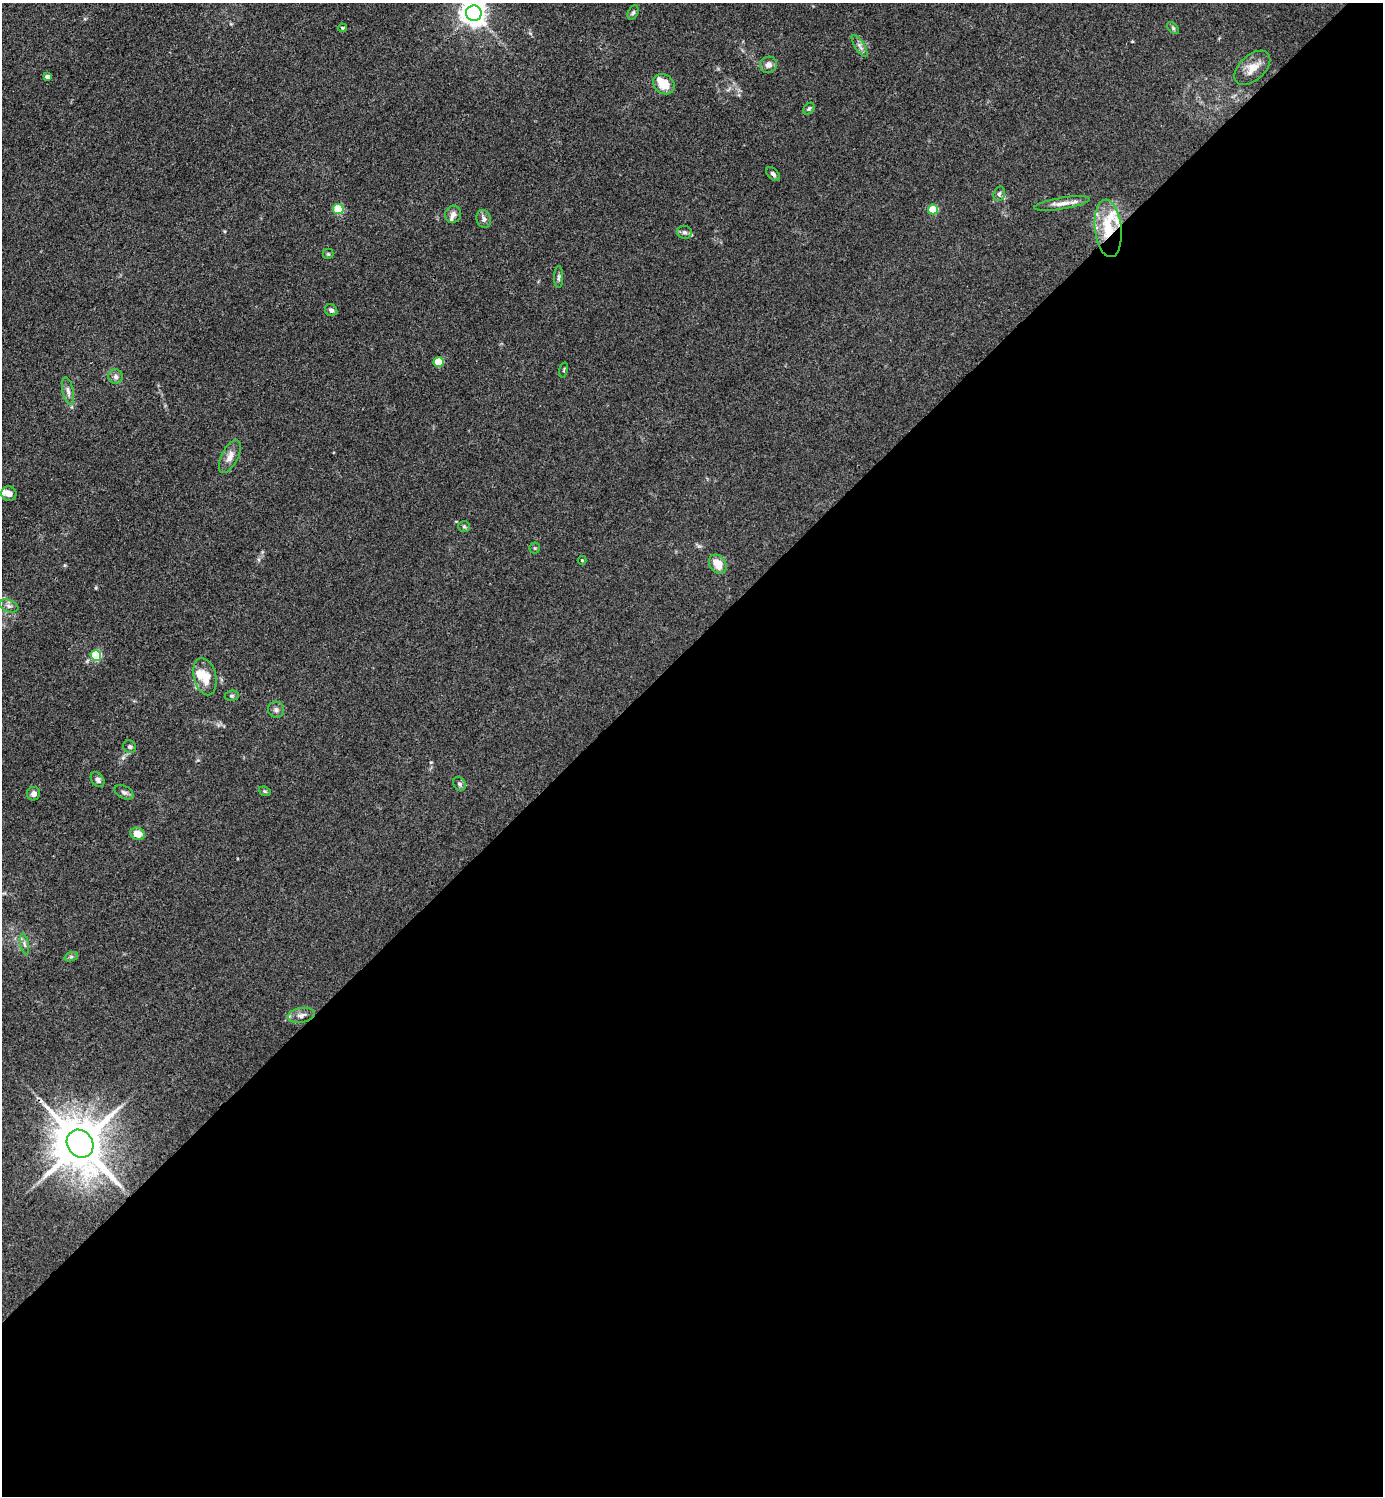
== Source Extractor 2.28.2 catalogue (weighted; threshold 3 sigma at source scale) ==
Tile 15 of 4 x 4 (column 3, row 4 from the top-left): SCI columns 3062-4442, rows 3-1496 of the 5980 x 5982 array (HDU 1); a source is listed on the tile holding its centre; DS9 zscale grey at full resolution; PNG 1385 x 1498 px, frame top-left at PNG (2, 3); each listed source drawn as its Kron ellipse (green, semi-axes under 4 px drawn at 4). Shown black and unused: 57% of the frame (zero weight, under 3 of 4 exposures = <1% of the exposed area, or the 3 px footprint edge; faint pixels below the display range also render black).
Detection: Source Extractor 2.28.2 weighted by HDU 2 'WHT'; one run over the whole footprint, this tile lists its part. Background 0.0863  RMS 0.0063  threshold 0.0286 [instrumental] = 3 sigma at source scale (4.5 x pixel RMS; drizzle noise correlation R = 1.50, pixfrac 1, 0.05/0.05 arcsec/px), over >= 5 px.
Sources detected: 56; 1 cosmic-ray / hot-pixel residue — neither listed nor drawn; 7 inside a brighter listed object's ellipse — not listed separately; the other 48 listed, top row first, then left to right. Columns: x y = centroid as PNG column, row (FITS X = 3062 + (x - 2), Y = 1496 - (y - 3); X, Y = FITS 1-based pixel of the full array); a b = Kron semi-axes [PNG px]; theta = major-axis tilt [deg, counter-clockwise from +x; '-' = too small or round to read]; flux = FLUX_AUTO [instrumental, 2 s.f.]
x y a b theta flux
474 13 8 7 - 650
633 13 7 5 63 1.2
342 28 4 3 - 0.85
1173 28 7 4 -46 1.1
860 46 12 5 -57 2.4
768 65 8 8 - 3
1252 68 21 12 42 8.6
47 77 4 4 - 3.1
664 84 12 9 -37 11
809 109 6 4 48 1
773 174 8 5 -45 1.9
999 194 7 5 72 1.6
1062 203 28 6 9 5.6
338 209 5 5 - 31
933 209 5 5 - 21
453 214 9 8 - 2.9
484 219 9 7 -72 2.6
1108 228 29 13 -84 22
685 232 7 6 - 1.7
328 254 5 5 - 0.84
559 277 11 4 89 1.5
331 310 6 5 - 1.7
439 362 5 5 - 25
564 370 8 3 77 0.68
116 377 7 7 - 2
68 391 14 5 -78 2.9
230 456 18 8 63 5.3
9 493 7 7 - 3.7
464 526 6 5 - 1.1
535 548 5 5 - 0.87
582 560 4 4 - 0.6
718 564 10 8 -54 8.7
9 606 10 6 -20 2.3
96 655 5 5 - 39
205 677 19 11 -76 11
232 696 7 5 7 1.2
276 710 8 8 - 2.2
130 747 7 6 - 1.4
98 780 8 6 -53 2.1
460 784 7 6 - 1.4
265 791 6 4 -21 0.86
124 792 10 6 -28 2
33 794 7 6 - 2.4
137 834 7 6 - 7.2
24 944 10 4 -79 1.7
71 957 7 4 19 1.2
301 1015 13 7 10 3.3
80 1144 14 12 -52 3700
Overlapping masked pixels (flux is a lower limit): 1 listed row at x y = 1108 228
Isophote crosses this tile's border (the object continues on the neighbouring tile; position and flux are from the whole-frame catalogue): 1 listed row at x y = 474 13